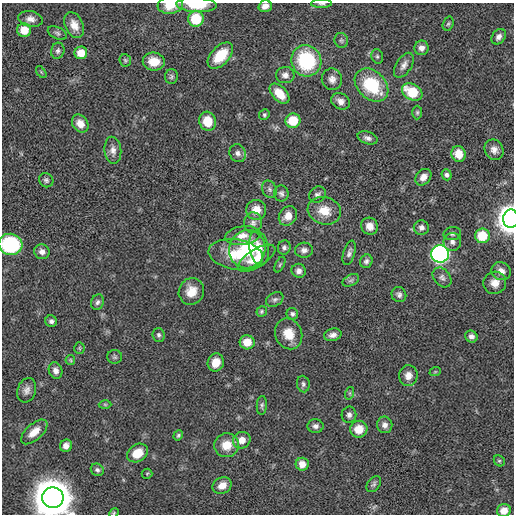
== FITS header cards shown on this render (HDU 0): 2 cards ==
NAXIS1  =                  512
NAXIS2  =                  512

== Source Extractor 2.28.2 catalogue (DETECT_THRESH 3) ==
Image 512 x 512 px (HDU 0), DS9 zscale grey, 1 PNG px = 1 image px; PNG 516 x 516 px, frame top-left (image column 1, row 512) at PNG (2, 3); each listed source drawn as its Kron ellipse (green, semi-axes under 4 px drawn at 4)
Background 1.44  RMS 20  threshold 61.1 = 3 sigma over >= 5 px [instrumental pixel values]
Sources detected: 116; all 116 listed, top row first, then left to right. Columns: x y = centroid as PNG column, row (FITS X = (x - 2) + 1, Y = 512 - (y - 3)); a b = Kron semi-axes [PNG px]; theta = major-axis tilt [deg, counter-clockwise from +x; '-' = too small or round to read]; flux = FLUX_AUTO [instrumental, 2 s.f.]
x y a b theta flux
322 4 10 4 1 2.8e+03
170 5 12 8 6 2.3e+04
196 5 20 7 -3 3.2e+04
265 6 7 5 17 7.8e+03
30 19 12 8 -9 8.3e+03
196 19 8 7 - 4.8e+04
448 24 7 5 72 2.7e+03
74 25 13 9 -65 1.4e+04
24 30 7 7 - 2.2e+04
57 33 10 5 -27 3.5e+03
499 37 8 6 50 5.8e+03
341 40 7 6 - 2.9e+03
421 48 7 7 - 7.5e+03
58 51 8 6 75 3.7e+03
81 53 6 6 - 2.0e+04
220 56 16 9 46 3.8e+04
377 56 7 5 -75 2.8e+03
125 60 6 5 - 2.3e+03
306 61 16 15 - 1.0e+05
154 62 11 9 -8 2.1e+04
404 65 14 7 58 7.5e+03
41 72 7 3 -54 1.7e+03
285 75 9 8 - 7.3e+03
171 77 7 6 - 2.9e+03
332 79 11 10 - 8.6e+03
372 85 19 14 -43 7.5e+04
412 92 11 8 -30 4.7e+04
280 94 12 7 -47 2.0e+04
340 101 10 7 -32 7.9e+03
417 112 7 5 89 2.4e+03
264 115 5 5 - 2.4e+03
208 121 9 8 - 2.6e+04
293 121 7 7 - 3.5e+04
80 124 9 7 -55 1.2e+04
368 138 10 6 -17 5.4e+03
113 150 14 8 -84 8.3e+03
494 150 10 9 - 8.5e+03
238 153 9 8 - 6.0e+03
459 154 8 7 - 1.9e+04
447 175 5 5 - 3.7e+03
423 177 9 7 46 9.2e+03
46 180 7 7 - 3.6e+03
269 189 9 7 -65 4.3e+03
281 193 8 7 - 4.1e+03
317 195 9 7 37 4.9e+03
256 210 10 10 - 1.7e+04
324 211 17 13 -14 2.5e+04
288 216 10 8 54 1.5e+04
511 219 9 7 89 1.9e+06
253 223 10 9 - 6.6e+03
370 226 9 8 - 1.2e+04
421 228 7 7 - 6.1e+03
452 234 9 6 10 3.4e+03
242 236 18 9 8 1.3e+04
482 236 7 7 - 3.8e+04
452 242 9 8 - 6.4e+03
10 244 12 10 -9 1.3e+05
284 247 7 6 - 3.9e+03
259 248 17 9 -80 1.9e+04
247 249 19 18 - 6.8e+04
304 250 9 7 5 5.9e+03
42 252 8 7 - 6.4e+03
349 253 12 5 73 4.8e+03
236 254 27 15 -9 4.4e+04
440 254 9 9 - 4.8e+05
257 258 21 9 31 2.2e+04
366 261 7 6 - 4.3e+03
280 265 8 4 63 2.2e+03
299 271 7 7 - 6.1e+03
501 271 10 9 - 1.0e+04
442 277 11 8 -49 5.7e+03
351 280 9 5 29 3.7e+03
495 283 11 11 - 1.3e+04
191 291 13 12 - 2.0e+04
399 295 8 7 - 4.7e+03
275 299 9 6 30 3.9e+03
97 302 8 6 69 3.9e+03
262 311 6 5 - 2.2e+03
292 314 6 5 - 3.3e+03
51 321 6 5 - 3.8e+03
289 334 16 13 -66 2.3e+04
159 335 7 6 - 3.2e+03
333 335 9 6 14 6.5e+03
471 336 6 6 - 5.0e+03
247 342 7 7 - 2.0e+04
79 348 5 5 - 1.8e+03
115 357 7 7 - 3.2e+03
70 360 5 4 - 1.6e+03
216 362 9 8 - 1.7e+04
56 371 8 6 -72 6.2e+03
435 372 6 3 19 1.6e+03
408 376 10 9 - 1.1e+04
303 384 8 6 -83 3.7e+03
27 390 12 9 72 7.8e+03
350 393 6 4 72 2.2e+03
105 404 6 4 -1 1.9e+03
262 405 9 5 85 3.2e+03
349 415 8 7 - 5.2e+03
385 425 8 7 - 6.6e+03
315 426 8 7 - 4.9e+03
359 429 8 8 - 1.8e+04
34 432 16 8 42 1.5e+04
178 435 5 4 - 2.3e+03
242 440 9 8 - 1.3e+04
227 445 12 12 - 2.3e+04
66 446 6 6 - 7.7e+03
137 453 11 8 35 2.1e+04
499 461 6 5 - 1.9e+03
302 464 6 6 - 1.2e+04
97 470 7 6 - 3.3e+03
147 474 5 5 - 1.6e+03
374 484 9 6 52 3.4e+03
222 486 10 8 30 1.3e+04
53 498 11 10 - 6.9e+06
504 510 7 6 - 1.3e+04
114 513 5 4 - 1.5e+03
At the frame edge (FLAGS 8, measured only in part): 9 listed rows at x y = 322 4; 170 5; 196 5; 265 6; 511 219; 10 244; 53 498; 504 510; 114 513